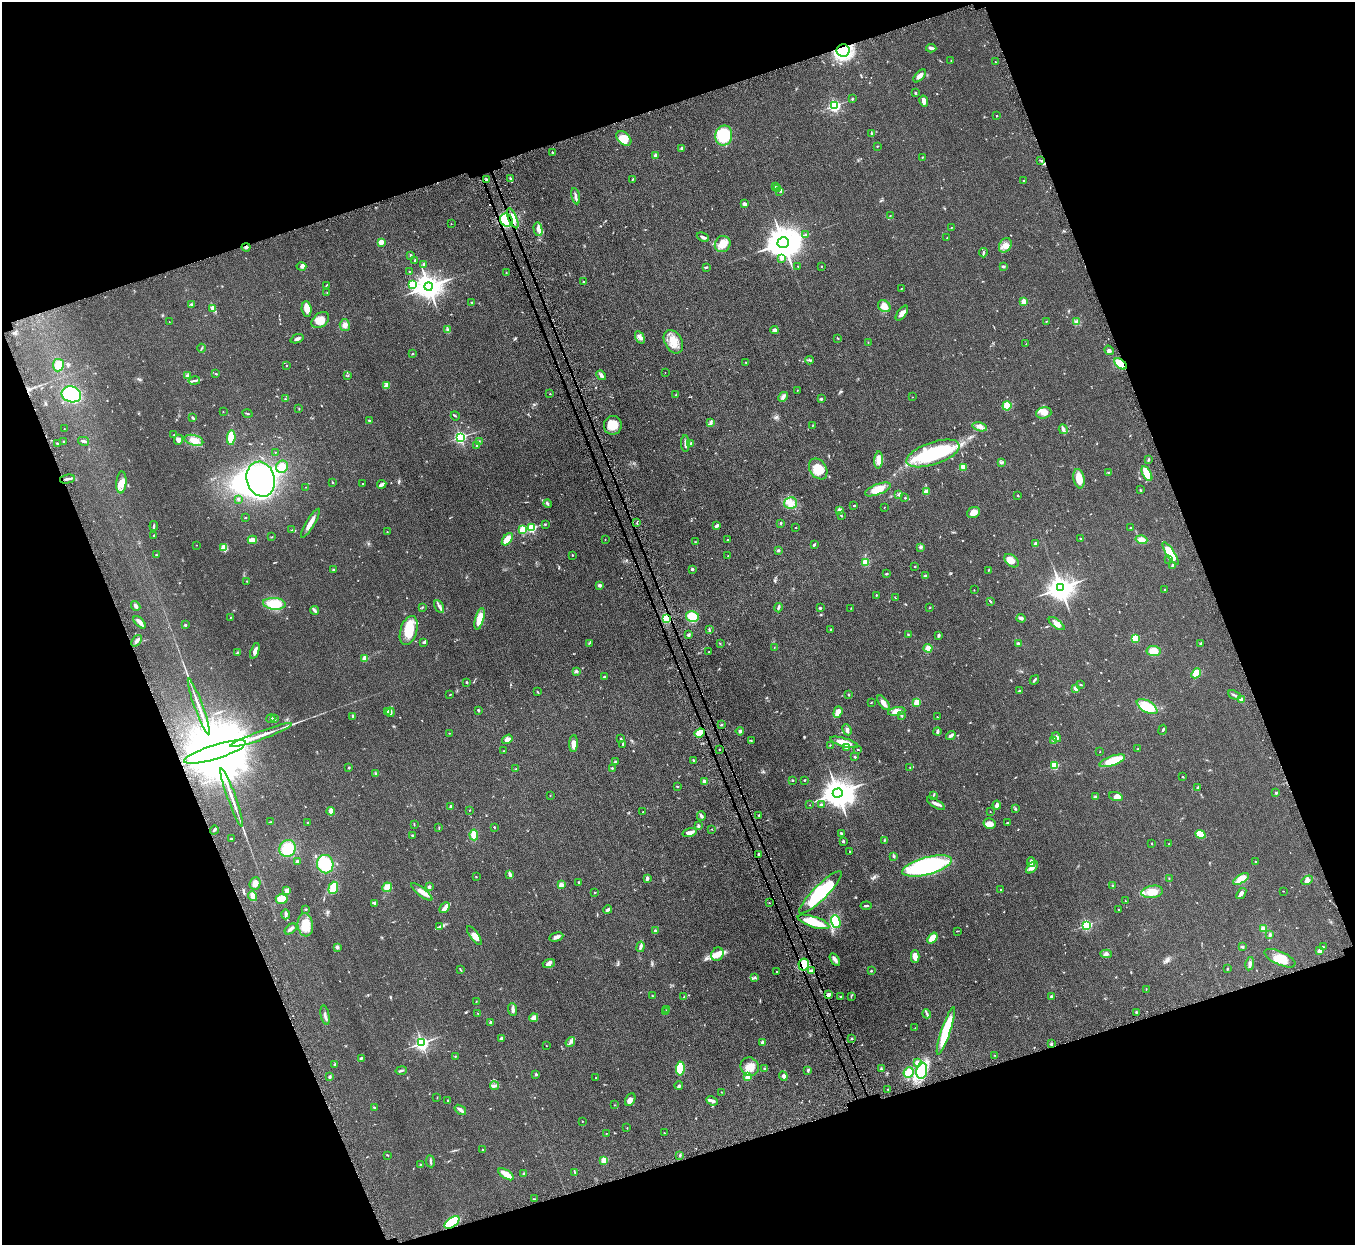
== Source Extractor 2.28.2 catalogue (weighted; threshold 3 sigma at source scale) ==
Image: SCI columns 58-5466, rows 324-5293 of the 5523 x 5490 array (HDU 1 of 3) = the unmasked area's bounding box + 8 px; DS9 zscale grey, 4 x 4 block average (1 PNG px = mean of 4 x 4 image px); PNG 1357 x 1247 px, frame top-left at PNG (2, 2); each listed source drawn as its Kron ellipse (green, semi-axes under 4 px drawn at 4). Shown black and unused: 39% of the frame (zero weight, under 3 of 5 exposures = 4% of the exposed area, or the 3 px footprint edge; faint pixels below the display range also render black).
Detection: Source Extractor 2.28.2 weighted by HDU 2 'WHT'. Background 0.0774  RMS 0.0073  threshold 0.0329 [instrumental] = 3 sigma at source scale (4.5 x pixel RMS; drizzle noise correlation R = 1.50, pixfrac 1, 0.05/0.05 arcsec/px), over >= 5 px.
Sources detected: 635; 2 inside a brighter object's white glare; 3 cosmic-ray / hot-pixel residue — neither listed nor drawn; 6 coinciding with a brighter row at this scale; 31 inside a brighter listed object's ellipse — not listed separately; of the other 593, all 500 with FLUX_AUTO >= 1.37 (the completeness limit of this list) listed and drawn (93 fainter detections not listed), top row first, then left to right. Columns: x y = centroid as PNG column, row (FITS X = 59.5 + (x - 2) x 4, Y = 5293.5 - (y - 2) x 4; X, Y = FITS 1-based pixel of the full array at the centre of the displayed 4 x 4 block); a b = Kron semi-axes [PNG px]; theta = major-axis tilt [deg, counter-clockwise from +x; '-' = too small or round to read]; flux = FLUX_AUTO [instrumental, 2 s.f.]
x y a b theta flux
931 48 5 2 - 11
843 50 6 6 - 160
951 61 3 2 - 1.4
995 62 2 2 - 1.6
920 76 8 3 47 23
915 92 2 2 - 2.4
852 99 2 2 - 2.1
924 101 6 3 -80 22
835 106 2 2 - 780
996 116 2 2 - 5.8
872 134 2 2 - 2.2
724 135 10 8 79 210
624 138 8 6 -41 59
877 146 2 2 - 2
681 148 4 2 - 4
552 152 3 2 - 3.1
656 155 2 2 - 58
922 157 2 2 - 2.3
1040 160 2 2 - 1.5
510 179 4 2 - 4.1
633 179 4 2 - 2.5
486 180 3 2 - 8.1
1024 181 3 2 - 3.5
775 187 3 2 - 4
778 188 3 2 - 4.2
780 191 2 2 - 3
576 196 8 2 -79 12
745 204 4 4 - 8
890 216 2 2 - 1.7
513 218 11 4 -67 37
506 220 7 6 - 330
451 224 2 2 - 1.5
951 228 2 2 - 1.5
538 229 7 4 -78 16
805 235 2 2 - 2
703 237 6 2 -25 10
947 238 2 2 - 2.4
381 242 2 2 - 100
783 243 6 5 - 10000
723 244 8 7 - 49
1005 245 8 6 59 24
246 247 4 2 - 6.6
983 253 4 2 - 5.6
410 255 4 2 - 4.1
782 258 3 3 - 12
415 260 2 2 - 6.1
424 264 3 2 - 4.8
301 266 5 3 - 9.1
798 266 2 2 - 1.5
821 266 2 2 - 4.1
1003 266 3 2 - 6.1
706 267 4 2 - 4.5
410 272 2 2 - 2.4
506 272 2 2 - 1.7
583 281 2 2 - 3.4
327 285 3 2 - 3.1
412 285 2 2 - 330
429 286 4 4 - 5300
901 288 2 2 - 1.6
327 293 2 2 - 1.9
471 302 3 2 - 2.3
1024 302 2 2 - 130
191 304 4 2 - 4.4
884 306 7 5 -43 39
213 308 2 2 - 2.3
307 309 8 5 -85 32
902 313 9 4 54 19
320 320 10 7 38 42
1047 321 3 2 - 2.1
169 322 2 2 - 1.5
1076 322 4 2 - 7
345 325 6 5 - 17
448 329 2 2 - 2.2
774 330 4 4 - 10
640 337 7 3 -58 14
838 338 2 2 - 2
297 339 7 3 21 9.8
673 342 12 8 -61 60
868 342 2 2 - 1.5
1026 344 2 2 - 1.5
201 348 4 2 - 4.1
1109 350 5 2 - 5.7
412 354 2 2 - 2.6
810 360 4 2 - 5
746 363 2 2 - 2
1120 364 7 4 -37 57
58 365 6 5 - 53
286 365 2 2 - 1.9
665 372 2 2 - 1.9
216 374 3 2 - 3
601 375 5 4 - 11
187 376 3 3 - 5.9
348 376 2 2 - 2
194 381 6 2 12 8.2
386 385 3 3 - 9
797 390 2 2 - 1.6
71 394 10 8 -18 230
550 394 2 2 - 1.6
676 395 2 2 - 2.3
783 397 5 3 - 10
912 397 2 2 - 1.6
286 399 4 2 - 2.3
821 399 3 3 - 4.1
1007 406 5 4 - 51
299 409 3 2 - 2.5
223 412 2 2 - 1.4
1044 413 8 5 16 22
248 414 5 2 - 4.1
455 416 5 2 - 3.6
193 418 3 3 - 4.3
369 420 3 2 - 2.8
711 423 3 2 - 8
613 425 9 9 - 59
813 425 2 2 - 1.4
980 427 7 3 -15 16
64 429 2 2 - 1.6
1063 429 5 2 - 16
174 434 2 2 - 1.4
231 437 7 4 86 82
460 437 2 2 - 830
178 440 5 4 - 15
194 440 9 5 -16 36
64 441 2 2 - 3
84 441 5 2 - 8.6
479 441 2 2 - 1.8
57 443 2 2 - 3
685 444 8 2 -89 9.9
691 444 2 2 - 44
477 445 2 2 - 3.5
275 452 2 2 - 1.7
933 453 28 11 19 350
878 460 8 3 86 37
1148 460 4 2 - 3.9
1001 462 3 3 - 6
282 467 6 6 - 33
963 467 2 2 - 160
818 469 11 8 -56 73
1108 472 2 2 - 1.8
1147 473 8 3 -62 110
67 479 7 2 12 12
261 479 18 14 -74 1300
1079 479 10 5 -80 53
121 482 11 5 85 28
332 482 2 2 - 3.4
362 484 2 2 - 2.6
382 484 5 2 - 16
306 487 2 2 - 1.7
878 489 13 5 22 69
1140 490 2 2 - 3.5
926 492 2 2 - 100
898 494 3 2 - 2.9
1018 495 2 2 - 3.2
905 498 2 2 - 7.3
238 499 3 2 - 4.6
791 503 6 6 - 27
548 504 4 2 - 5.7
854 505 3 2 - 3.1
884 507 2 2 - 1.4
839 510 2 2 - 74
973 512 7 5 23 29
841 515 2 2 - 4
245 517 2 2 - 2.3
310 523 16 3 59 32
637 523 2 2 - 1.7
781 523 2 2 - 6
545 524 2 2 - 2.9
717 525 4 2 - 9.4
154 526 5 2 - 5.3
531 528 2 2 - 330
796 528 2 2 - 2.5
1131 528 3 2 - 3
523 529 2 2 - 210
292 530 3 2 - 2.5
387 532 2 2 - 1.7
154 535 3 2 - 2.3
271 537 2 2 - 1.9
1081 538 3 2 - 2.5
507 539 7 3 52 45
605 539 2 2 - 1.4
252 540 4 2 - 38
728 540 2 2 - 2.5
1141 540 6 4 -17 30
695 542 2 2 - 1.4
1036 544 4 3 - 17
196 545 2 2 - 1.6
814 545 3 2 - 5.2
921 547 3 2 - 8.9
224 548 3 2 - 62
778 550 3 3 - 5.6
1170 553 13 4 -58 110
156 555 2 2 - 8.1
572 555 2 2 - 2.5
728 556 2 2 - 2.2
1169 559 2 2 - 1.4
1012 561 8 5 -39 34
865 562 2 2 - 110
1173 565 3 2 - 8.5
915 566 2 2 - 6
692 569 2 2 - 20
333 570 3 2 - 3.9
988 571 3 2 - 2.9
886 574 3 2 - 3.1
925 576 3 2 - 5.3
247 581 3 2 - 2.2
599 585 2 2 - 14
1061 588 4 3 - 5000
974 590 2 2 - 1.6
1165 590 2 2 - 13
876 595 2 2 - 2.9
895 598 3 2 - 1.6
990 601 3 2 - 2.7
274 604 11 6 -5 90
136 606 5 3 - 9.8
439 606 7 2 -60 12
422 607 3 2 - 3.3
778 608 5 2 - 7.3
820 608 2 2 - 5.8
851 608 2 2 - 1.7
930 608 2 2 - 2
315 610 4 3 - 7.7
692 616 6 5 - 74
230 617 2 2 - 2.1
666 618 4 3 - 66
1021 618 4 2 - 6.5
480 619 11 4 74 63
140 622 7 3 -47 26
1057 624 9 3 -36 29
185 625 2 2 - 19
709 630 4 2 - 4.7
830 630 2 2 - 2.3
409 631 15 8 73 96
908 634 2 2 - 2.8
689 635 3 2 - 5.4
938 635 3 3 - 5.4
1135 638 2 2 - 230
136 641 6 2 50 14
424 642 2 2 - 9.8
589 643 3 2 - 3
720 643 3 2 - 2.6
1018 643 3 2 - 5.2
1201 643 3 2 - 3.8
774 647 2 2 - 1.8
928 648 4 4 - 21
255 651 8 3 71 22
1153 651 7 5 -6 57
237 652 3 2 - 3.9
709 652 2 2 - 3.5
365 658 2 2 - 91
576 671 4 2 - 5.2
1196 673 5 4 - 46
604 677 2 2 - 5.7
1034 680 5 2 - 4.9
467 682 2 2 - 4.4
1081 685 3 2 - 2.1
1076 689 3 2 - 14
537 691 3 2 - 3.5
1019 691 3 2 - 4.2
450 695 2 2 - 2
848 695 2 2 - 3.9
1234 695 7 2 -24 6.7
1241 699 4 3 - 10
871 702 2 2 - 1.7
917 702 2 2 - 210
883 703 8 3 -53 21
199 707 29 2 -70 42
1147 707 11 5 -29 120
478 710 3 2 - 3.6
388 712 3 2 - 4.9
390 712 5 2 - 24
838 712 6 3 72 31
897 712 9 4 9 41
353 716 3 2 - 5.4
902 716 3 2 - 3.4
937 717 2 2 - 2
271 718 4 2 - 4.3
274 719 4 2 - 8.8
721 724 2 2 - 2.7
847 730 6 2 -64 12
1163 730 5 2 - 4.7
740 731 4 3 - 7
937 732 4 2 - 7.8
449 733 2 2 - 1.7
700 733 5 3 - 66
261 735 32 2 20 57
951 736 5 2 - 13
1056 737 5 4 - 12
507 739 6 4 35 18
621 739 3 2 - 3.5
1054 740 4 3 - 10
751 741 3 2 - 2.2
844 742 14 3 -16 51
574 743 8 4 88 25
623 744 3 2 - 3.2
830 745 2 2 - 2
847 748 3 2 - 5.9
858 749 2 2 - 2.2
1138 749 2 2 - 6.1
719 750 2 2 - 1.6
504 751 3 2 - 1.9
215 752 32 7 17 150000
1100 752 2 2 - 2.2
855 757 2 2 - 5.1
693 760 3 2 - 5.1
615 761 2 2 - 5.4
1112 761 13 4 19 110
1055 766 2 2 - 200
910 767 2 2 - 1.5
349 768 2 2 - 11
612 768 2 2 - 2.6
516 769 3 2 - 2.6
375 774 2 2 - 2.1
1182 777 2 2 - 2.1
793 780 2 2 - 3.5
804 780 2 2 - 2.1
704 782 2 2 - 54
677 787 2 2 - 3
1198 787 3 2 - 5.6
838 793 5 4 - 7700
1276 793 2 2 - 16
550 795 2 2 - 1.8
933 795 2 2 - 1.6
1116 796 7 4 -17 14
232 797 31 2 -70 43
1095 797 3 3 - 5
821 804 4 2 - 4.1
936 804 10 3 -32 14
810 805 2 2 - 1.5
997 805 4 2 - 18
451 806 3 2 - 9.6
1015 809 3 2 - 3.5
470 810 2 2 - 1.5
331 811 4 2 - 33
643 811 2 2 - 1.6
990 812 2 2 - 1.7
759 815 2 2 - 3.6
701 816 4 3 - 10
270 822 3 2 - 3
307 823 2 2 - 2.4
989 823 6 5 - 26
1008 823 3 2 - 5.7
414 824 3 2 - 2
698 826 3 2 - 6.6
494 827 2 2 - 7.6
439 828 4 2 - 2.6
712 829 2 2 - 1.6
214 830 5 2 - 4.6
690 833 7 2 16 25
841 833 3 2 - 3.1
1200 834 5 3 - 91
413 835 3 2 - 4
474 835 5 3 - 66
231 839 2 2 - 3.5
884 840 2 2 - 2.7
843 841 2 2 - 19
1152 843 2 2 - 5
1169 844 2 2 - 2.5
288 848 9 8 - 90
850 852 2 2 - 1.7
758 854 2 2 - 15
893 856 3 2 - 2.6
297 861 3 3 - 5.9
1031 862 5 2 - 16
1256 862 2 2 - 3.3
325 864 9 8 - 130
927 866 25 8 15 590
1032 867 7 4 48 19
510 875 4 2 - 20
476 877 2 2 - 2.1
647 878 4 3 - 10
1169 879 2 2 - 1.8
1241 879 9 4 33 73
1307 880 6 4 32 15
255 883 6 5 - 20
579 883 2 2 - 1.7
561 885 3 3 - 18
1112 885 3 2 - 2.5
387 887 5 4 - 34
429 887 3 2 - 7.7
333 888 6 4 70 59
1000 889 2 2 - 2.1
287 890 4 3 - 14
1284 891 2 2 - 1.6
422 892 13 3 -38 29
595 892 3 2 - 2.5
820 892 29 7 45 370
1152 892 11 6 9 47
1241 893 6 3 53 12
253 896 5 3 - 25
282 899 6 5 - 55
1125 901 2 2 - 1.6
375 903 3 3 - 9
769 903 2 2 - 1.9
866 906 5 2 - 6.5
445 908 6 4 47 26
306 909 2 2 - 4.9
608 910 4 2 - 11
1119 910 2 2 - 2.2
286 914 5 2 - 12
814 922 16 5 -18 99
836 922 7 4 -72 170
305 925 11 8 -83 50
1087 925 2 2 - 580
439 927 4 2 - 5.2
291 929 7 3 37 12
1263 929 3 3 - 26
655 931 2 2 - 38
957 931 4 2 - 2.3
1270 935 3 2 - 7.8
474 936 11 4 -53 22
556 937 7 4 14 13
932 938 6 3 52 50
337 947 4 3 - 7.6
640 947 5 2 - 7.4
1242 947 3 2 - 4.8
1323 947 4 2 - 2.9
1320 951 3 2 - 24
717 954 7 6 - 31
1106 954 6 4 -4 11
915 956 6 3 -89 24
1280 958 17 6 -24 54
835 959 7 3 -57 16
549 964 6 3 16 11
1250 964 7 3 80 13
804 965 6 5 - 89
1227 969 2 2 - 2.8
460 970 4 2 - 2.8
811 971 4 2 - 5.5
871 971 3 2 - 3.1
776 972 2 2 - 2.6
755 977 3 2 - 5.7
1146 989 2 2 - 1.6
828 995 3 3 - 14
652 996 2 2 - 3.2
851 996 3 2 - 2.1
684 997 3 2 - 3.2
841 997 3 2 - 3.2
1051 997 3 3 - 6.4
476 1002 2 2 - 1.4
513 1009 6 2 -85 16
667 1009 2 2 - 2.3
666 1012 3 2 - 1.7
1136 1012 3 2 - 3.3
478 1014 2 2 - 1.8
927 1014 5 2 - 7.1
325 1015 10 2 -78 12
534 1018 4 4 - 20
491 1023 2 2 - 35
915 1028 2 2 - 2
946 1031 24 4 71 150
852 1038 3 2 - 3.5
501 1039 3 2 - 13
570 1042 5 3 - 10
762 1042 3 2 - 8
422 1043 2 2 - 1300
1051 1044 3 2 - 8.3
546 1046 2 2 - 1.4
994 1055 2 2 - 1.7
455 1056 2 2 - 2.2
361 1058 3 2 - 4
917 1063 3 2 - 19
335 1064 3 3 - 6.1
750 1067 9 9 - 45
680 1069 7 4 83 150
764 1069 2 2 - 2.9
881 1069 3 2 - 3.5
808 1070 4 2 - 4.8
401 1071 6 2 10 6.1
922 1071 8 5 81 98
909 1072 5 5 - 44
536 1074 3 2 - 5.1
748 1076 2 2 - 170
783 1076 4 2 - 11
329 1077 2 2 - 2.7
596 1078 2 2 - 2
494 1086 4 3 - 8.9
679 1086 4 3 - 7.6
888 1089 2 2 - 2.1
721 1092 2 2 - 1.4
437 1098 2 2 - 1.6
448 1100 2 2 - 2.7
630 1100 7 4 63 18
712 1101 6 2 -22 15
614 1105 2 2 - 1.6
374 1108 2 2 - 5.5
460 1110 6 3 -36 16
582 1121 2 2 - 1.4
627 1128 2 2 - 2
606 1133 2 2 - 2.6
664 1133 2 2 - 3.8
482 1150 2 2 - 2
387 1155 3 2 - 2.2
680 1155 3 2 - 4.3
604 1160 2 2 - 180
430 1161 6 2 -82 7
420 1164 2 2 - 1.5
575 1172 2 2 - 2.5
506 1174 9 3 -33 52
524 1174 3 2 - 4.4
534 1199 3 2 - 2.2
452 1222 8 4 36 260
Overlapping masked pixels (flux is a lower limit): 11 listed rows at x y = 843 50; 486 180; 513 218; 506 220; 1120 364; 666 618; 700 733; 215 752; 804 965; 828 995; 452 1222
Diffuse or blended objects may show on this block-average render without a row.